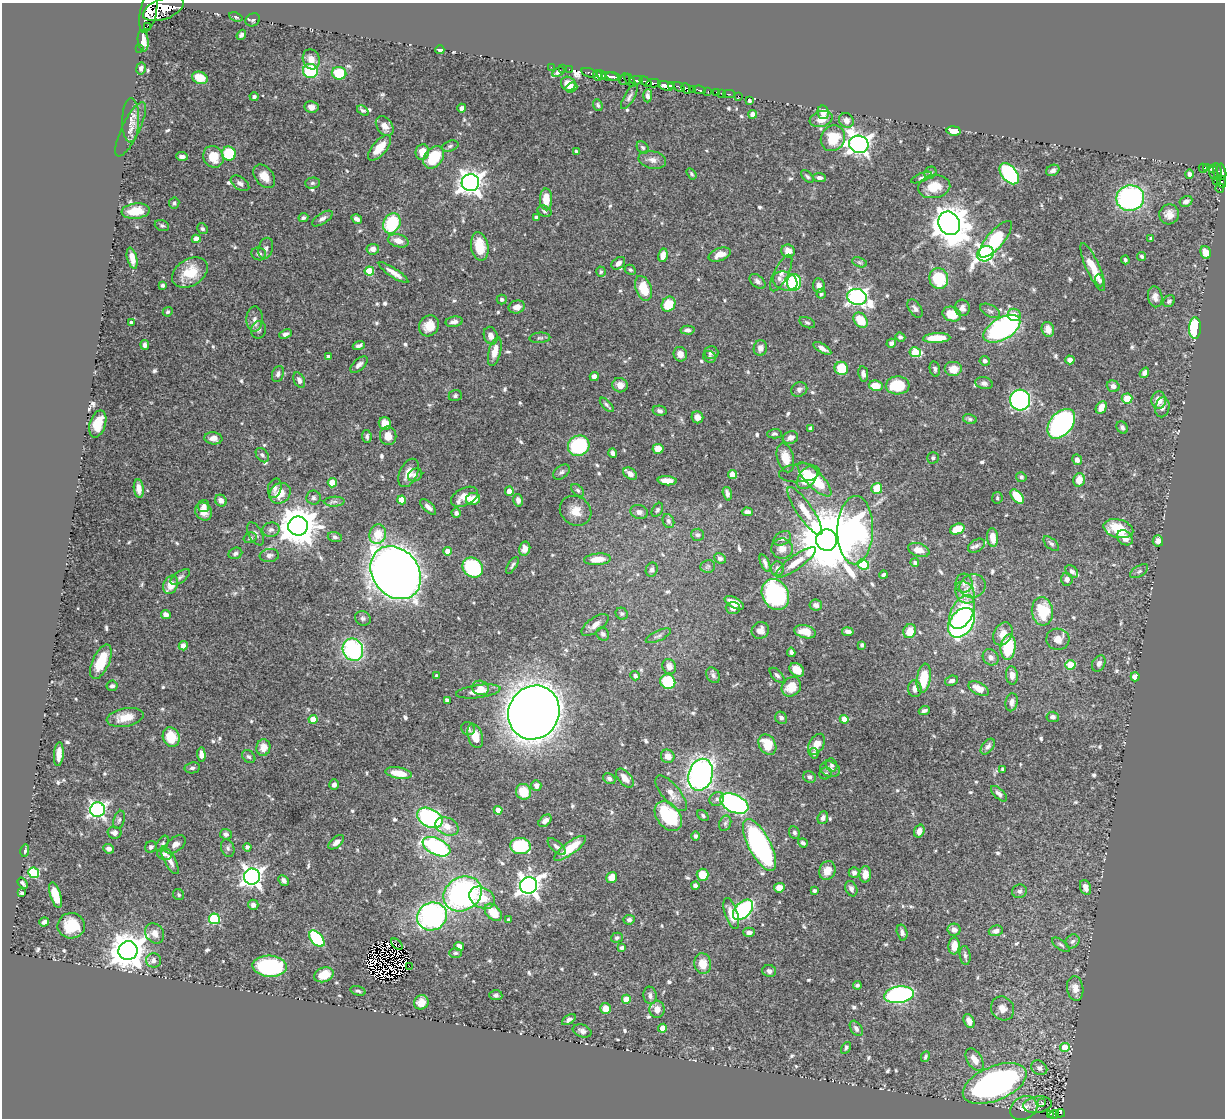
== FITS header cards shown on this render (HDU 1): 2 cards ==
NAXIS1  =                 1223
NAXIS2  =                 1116

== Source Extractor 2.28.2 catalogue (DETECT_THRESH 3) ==
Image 1223 x 1116 px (HDU 1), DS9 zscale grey, 1 PNG px = 1 image px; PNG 1227 x 1120 px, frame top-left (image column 1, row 1116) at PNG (2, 3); each listed source drawn as its Kron ellipse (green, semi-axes under 4 px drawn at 4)
Background 0.422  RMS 0.013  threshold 0.0376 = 3 sigma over >= 5 px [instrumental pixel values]
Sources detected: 703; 8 with non-positive FLUX_AUTO (blend fragments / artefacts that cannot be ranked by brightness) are neither listed nor drawn; of the other 695, the 500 brightest by FLUX_AUTO listed and drawn (195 fainter detections omitted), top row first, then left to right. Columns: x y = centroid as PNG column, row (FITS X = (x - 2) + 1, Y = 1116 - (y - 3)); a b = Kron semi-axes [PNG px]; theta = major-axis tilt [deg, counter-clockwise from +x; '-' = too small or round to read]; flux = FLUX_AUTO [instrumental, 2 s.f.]
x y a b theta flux
163 9 21 10 20 1900
148 11 22 8 78 1700
236 17 7 4 -23 1.8
253 20 7 6 - 2.3
147 26 2 2 - 6500
241 35 5 4 - 2.8
143 41 11 5 -83 6.9
140 49 3 2 - 14
440 50 4 4 - 3.7
311 59 10 8 -72 7.2
551 67 2 2 - 6.7
141 68 6 5 - 2.6
563 68 2 2 - 6.2
569 69 2 2 - 6
310 71 7 7 - 55
558 72 6 4 30 2.4
339 73 7 6 - 28
589 73 8 3 -17 45
597 75 5 4 - 250
601 75 5 3 - 120
610 77 8 4 -6 500
613 77 8 3 -13 360
200 78 8 6 -20 17
625 79 6 5 - 59
630 80 7 3 -55 62
637 80 6 3 -2 160
646 82 7 3 -35 140
653 83 7 3 4 140
568 84 7 6 - 9.2
671 85 4 3 - 230
666 86 8 4 -14 490
571 87 6 5 - 4.4
679 87 6 3 -33 87
686 89 6 3 -47 110
692 89 3 2 - 35
699 90 6 3 -7 84
708 92 3 2 - 18
717 92 3 3 - 16
721 93 2 2 - 4.6
729 94 5 2 - 4.8
648 96 6 4 87 3.3
738 96 2 2 - 5.6
254 97 4 4 - 2.1
629 97 14 5 60 2.7
749 101 3 3 - 2.4
598 105 6 4 -70 1.9
311 107 7 6 - 4.7
462 108 4 4 - 3.7
363 111 6 4 -34 2.1
823 112 7 5 -78 7
753 114 4 4 - 11
821 119 12 7 17 11
131 120 22 8 89 8
846 120 8 7 - 5.3
385 126 11 7 -54 6.2
131 129 30 9 64 11
954 131 7 4 -8 7.8
833 138 13 11 57 26
859 144 10 8 -20 580
450 146 9 5 16 2
379 148 15 7 49 15
643 148 7 5 -44 1.9
576 151 3 3 - 2
422 152 8 6 82 9
229 154 7 7 - 34
182 156 6 4 -4 3.1
213 157 11 10 - 17
434 157 12 8 52 35
652 160 14 8 -11 5.9
1207 167 4 3 - 91
1203 168 4 3 - 41
1213 168 3 3 - 35
1053 170 7 5 28 3.3
1217 172 8 3 -83 200
1222 172 8 4 -78 310
930 173 6 5 - 1.7
1214 173 7 3 -85 41
692 174 6 4 -57 1.6
1009 174 12 7 -51 110
1189 174 5 4 - 3
264 176 13 9 -51 10
807 176 8 4 -45 1.7
820 178 6 4 -6 3
921 178 11 4 23 1.8
1217 180 4 3 - 43
1222 181 7 3 -69 51
240 183 10 6 -35 3.7
312 183 7 5 1 1.8
470 183 9 8 - 740
934 187 16 11 9 16
1220 188 5 3 - 21
1130 198 14 12 11 170
546 199 11 6 -90 15
1186 201 7 5 28 3.5
174 203 5 5 - 1.8
136 211 14 7 7 17
545 211 7 5 -28 1.9
1169 214 10 10 - 6.8
536 217 4 4 - 1.7
303 218 5 4 - 1.8
322 218 12 5 33 3.5
357 219 6 4 -31 3.4
392 223 10 8 62 58
949 223 12 10 -60 1900
162 226 7 5 -20 1.7
202 229 6 5 - 1.7
1151 238 4 3 - 1.6
196 239 4 4 - 10
996 239 23 8 49 51
398 241 10 6 -15 8.8
480 246 14 8 -80 18
266 248 11 7 76 3.3
373 249 6 5 - 4.6
788 251 7 6 - 8.6
1206 252 6 5 - 10
259 254 7 6 - 2.8
720 254 11 6 19 8
985 254 8 7 - 230
663 255 7 4 77 7.7
1142 256 5 4 - 1.7
132 258 11 5 -75 7.6
1125 260 4 3 - 1.9
860 262 8 4 -19 2
618 263 7 5 39 4.6
1093 267 26 6 -66 19
630 270 6 4 -29 1.6
369 271 5 4 - 27
190 272 19 13 32 24
601 272 5 4 - 1.7
394 273 17 4 -33 7.5
781 273 20 7 64 6.4
939 278 10 9 - 46
1099 280 6 4 -70 1.7
757 281 9 6 -40 2.9
785 281 12 9 -20 9.2
794 282 8 7 - 76
163 285 4 3 - 1.8
819 285 7 5 -86 4.1
643 288 13 8 -70 19
821 294 5 4 - 1.7
857 297 10 8 -13 330
1155 297 10 7 -80 5.4
502 299 5 5 - 2.3
1169 301 6 5 - 1.8
669 304 8 6 60 22
517 307 8 6 14 6.6
915 308 10 6 -56 3.1
962 308 8 7 - 4
990 311 11 6 -28 2.6
168 312 5 4 - 1.8
952 314 9 7 -18 18
1014 315 6 6 - 9.5
254 319 12 8 87 5
861 320 8 6 -52 20
454 322 8 5 9 4.2
131 323 4 3 - 3.1
807 323 8 5 -25 2
429 326 11 9 53 12
1195 328 11 6 89 80
1002 329 20 11 31 200
1048 329 7 6 - 8.2
259 330 9 7 74 2.9
688 330 7 4 -3 3
285 334 6 4 23 3.4
491 336 9 7 -73 5.1
900 337 5 4 - 1.9
540 338 10 5 3 2
937 338 13 5 2 22
891 343 5 4 - 3.1
145 345 5 4 - 2.6
359 345 6 3 19 2.3
760 348 8 6 80 4.5
822 348 10 4 -31 4.4
495 351 15 6 76 10
711 352 7 6 - 3.1
915 352 6 5 - 39
680 354 7 6 - 6.5
328 357 4 3 - 2.9
710 357 7 5 -35 1.9
1070 360 4 4 - 5.4
985 361 5 4 - 2.6
359 365 10 5 42 3.6
841 368 7 6 - 27
935 369 8 5 -77 2
954 369 9 7 0 11
1144 373 5 4 - 3.4
278 374 8 5 69 2.6
863 374 8 5 -82 3.6
594 376 4 4 - 5
299 380 8 5 -64 3.8
984 383 9 6 -10 3.1
620 385 8 7 - 6.8
898 385 12 9 3 31
876 386 7 5 -10 14
1113 386 6 5 - 4
799 389 8 7 - 2.8
455 396 6 5 - 1.8
1127 398 5 5 - 15
1020 400 10 10 - 220
1159 400 8 7 - 11
607 405 9 4 -46 2
1101 407 7 5 63 9.8
1162 407 10 7 80 4.8
660 411 7 5 -11 2.5
697 417 6 5 - 6.7
970 419 7 4 -11 1.7
98 424 14 8 72 13
385 424 6 6 - 11
1061 424 17 11 50 210
811 428 4 3 - 2.2
1122 428 6 5 - 2.7
774 434 7 5 2 1.9
367 436 6 4 -83 2.2
388 436 9 8 - 8.4
213 438 9 6 -6 5.5
790 438 8 6 20 5
579 446 11 10 - 63
658 449 5 5 - 10
613 453 5 4 - 3.3
262 455 8 5 -51 2.6
785 458 15 8 -75 13
933 458 6 6 - 2.1
1077 460 5 5 - 3.8
561 472 9 6 37 2.8
408 473 15 9 64 8.7
799 473 20 9 5 7
630 474 7 5 -37 5.6
415 475 7 6 - 2.2
732 475 4 4 - 15
807 477 13 8 53 22
1021 477 5 5 - 2
814 479 23 8 -45 39
1079 480 7 5 77 9.9
667 481 9 4 -4 9.4
332 483 4 4 - 23
275 488 10 6 75 4
877 488 5 5 - 18
139 489 9 5 -83 6.4
578 490 7 5 -45 1.9
509 491 4 4 - 6.9
280 493 11 9 39 14
727 494 7 3 -75 2.7
465 497 14 8 27 12
1017 497 8 5 -50 22
313 498 7 7 - 2.4
997 498 6 5 - 1.6
473 499 7 6 - 10
402 500 4 4 - 18
518 500 6 5 - 4.2
221 501 6 5 - 4.9
334 502 10 5 2 2.8
203 506 6 5 - 2.2
428 507 10 4 -44 3.9
657 510 7 5 58 1.7
576 511 16 14 -32 12
805 511 29 7 -56 13
204 512 9 8 - 9.7
639 512 9 7 -19 3.2
747 512 5 4 - 3.5
456 513 5 4 - 3.4
668 521 7 5 -68 2.5
298 526 10 9 - 2600
957 529 7 5 20 22
1118 529 15 9 -15 29
271 530 9 7 6 3.6
855 530 34 17 88 200
255 534 12 6 -62 3.4
378 534 10 8 72 17
698 535 6 6 - 2
335 537 7 5 -14 1.9
993 537 9 5 -84 9.4
250 538 6 5 - 1.9
782 538 9 6 28 2.8
1125 538 9 6 -39 8.4
827 540 11 10 - 9500
1158 541 5 5 - 3.3
1051 544 9 5 -41 2.3
976 546 9 6 32 2.9
525 549 7 5 78 6.3
782 549 11 10 - 5.9
919 550 11 6 -18 8.4
448 551 4 4 - 9.3
235 553 7 5 22 2.6
269 555 9 6 8 3.6
720 558 6 5 - 2.7
597 559 13 6 4 12
796 562 24 6 36 12
765 563 9 3 -67 2.8
915 563 4 4 - 1.7
863 564 5 5 - 36
512 565 9 4 57 2.2
708 566 7 6 - 2
473 568 11 9 -40 89
777 569 7 6 - 4.6
652 570 7 6 - 2.9
1072 571 7 5 -45 2.9
1139 571 10 5 32 2.2
396 573 28 23 -51 1100
883 575 4 3 - 1.8
180 577 11 5 34 2.4
1067 579 6 5 - 4.5
964 583 9 8 - 3.9
171 585 9 7 65 11
973 586 13 11 22 7.6
965 593 11 9 -57 6.9
775 594 16 13 -62 130
734 603 10 5 -29 8.5
816 605 6 5 - 3.2
733 608 7 6 - 4.7
1042 611 14 10 -83 37
962 612 18 11 63 49
622 614 6 5 - 1.7
166 615 5 4 - 4.7
363 618 8 7 - 2.7
961 623 16 11 53 220
595 625 16 7 35 6.4
760 630 9 8 - 6.2
910 631 7 6 - 13
805 632 11 6 -13 12
848 632 6 4 -12 3.4
603 634 7 6 - 2.5
1003 634 12 9 61 8.4
658 636 14 5 25 2.6
1058 639 11 10 - 6.8
862 645 4 3 - 1.8
183 646 4 4 - 5.7
1008 647 12 7 83 40
353 650 11 10 - 110
791 652 4 4 - 2.6
991 657 8 7 - 4.2
101 662 18 8 66 25
1099 663 9 6 60 3.4
1070 665 5 4 - 30
669 667 8 6 -60 5
797 670 8 6 -36 14
713 675 8 6 -59 2.7
777 675 9 5 -47 2.2
1012 675 9 6 -85 4.3
436 676 4 3 - 1.6
635 676 5 4 - 2
1135 677 4 4 - 6.1
924 678 15 7 82 26
951 681 7 5 20 2.9
668 682 7 7 - 32
112 686 5 5 - 2.6
791 687 10 9 - 15
481 688 8 7 - 5.7
915 689 8 6 -85 5.8
979 689 11 6 -29 10
478 691 22 6 8 10
447 700 4 3 - 2.7
1012 702 9 6 80 4.1
924 711 5 4 - 2.6
534 713 27 25 61 1700
125 717 18 9 10 14
1053 717 6 5 - 3.4
781 718 6 5 - 3
313 719 4 4 - 17
844 719 4 4 - 12
468 729 7 6 - 1.8
475 736 12 7 -73 12
171 737 10 8 -69 23
816 744 12 7 58 12
767 745 11 8 -59 20
988 747 9 5 52 3.3
263 748 8 7 - 8.5
814 753 5 4 - 1.9
59 754 12 5 86 7.7
201 755 7 4 -85 5.2
668 756 7 6 - 7
249 757 7 5 -41 2
832 765 6 5 - 1.8
192 768 8 5 9 2.2
830 769 10 7 -21 4.2
1003 769 3 3 - 2
399 773 13 5 -10 16
826 773 6 5 - 1.8
701 775 16 12 75 330
809 777 7 5 -35 2.7
625 778 11 6 -49 7.4
609 779 6 5 - 2.4
334 785 5 5 - 2.7
536 786 5 5 - 3.7
524 792 8 7 - 20
671 793 22 9 -50 9.4
999 794 10 5 -43 3.9
717 799 7 6 - 2.7
734 803 15 9 -25 190
98 810 7 7 - 260
498 810 4 4 - 11
668 816 17 11 -51 53
703 816 6 4 -43 1.7
430 818 13 9 -28 140
823 818 6 5 - 2.9
119 820 9 5 73 2.1
545 821 7 5 42 4.3
725 823 8 6 69 2.2
447 826 12 8 -25 8.5
919 831 7 5 72 5.6
794 832 6 5 - 2
115 833 7 6 - 3.7
226 834 6 5 - 2.9
696 836 5 4 - 2
336 842 9 5 40 5
803 843 5 4 - 2.4
162 844 9 5 62 1.9
175 844 12 7 37 4.6
759 845 29 11 -62 200
520 846 10 8 -7 63
151 847 6 5 - 2.3
247 847 4 4 - 2.8
436 847 15 8 -25 130
557 847 11 5 -41 3.3
228 848 9 6 -71 2.4
570 848 19 6 36 25
109 849 5 4 - 3
25 851 6 4 76 2
164 854 7 6 - 2.9
170 860 15 5 -62 6.3
827 871 10 8 67 9.8
34 873 5 5 - 63
854 873 5 5 - 3.5
865 874 8 6 87 8.4
703 875 6 6 - 15
252 877 8 8 - 520
612 877 6 5 - 8.5
284 880 6 4 -46 2.8
23 883 6 3 -52 1.9
529 885 9 8 - 620
695 886 4 4 - 2.4
1086 887 8 5 -69 5.3
779 888 5 5 - 8.6
851 889 8 5 -66 3.3
814 891 3 3 - 1.8
1019 891 7 6 - 2.7
21 893 4 3 - 1.7
463 894 20 16 30 190
56 895 13 5 -72 20
179 895 6 5 - 1.6
482 898 13 10 -29 16
253 905 5 5 - 3.1
743 910 12 7 46 130
493 912 10 6 -46 19
731 913 16 6 -72 11
432 916 15 14 - 210
214 919 5 5 - 66
508 920 4 3 - 1.7
629 920 6 4 6 2.5
44 922 5 4 - 2.7
71 926 14 12 1 26
954 930 6 6 - 4.5
996 931 7 5 16 3.5
749 932 6 4 1 3.2
902 932 8 5 -76 3
155 933 11 8 -52 6.7
617 938 6 5 - 2
317 939 9 6 -50 64
1072 941 7 6 - 2.5
397 944 7 4 -42 6.1
1061 945 10 5 -35 2
459 946 5 4 - 5.1
954 946 8 5 85 9.6
622 948 4 4 - 2
128 951 10 9 - 2000
456 953 6 5 - 1.7
965 955 9 5 -83 2.5
154 960 7 7 - 4
703 964 10 8 -80 12
270 966 17 10 -3 110
409 966 2 2 - 1.8
769 971 7 6 - 3
324 975 10 7 20 12
857 985 4 3 - 1.9
1075 988 12 8 -82 6.6
358 991 8 4 -16 1.9
496 995 7 5 -4 2.2
650 995 9 6 -80 3.3
899 995 15 8 8 160
626 999 4 4 - 15
421 1002 7 7 - 8.2
605 1008 5 5 - 8.3
1003 1008 12 11 - 7.2
657 1009 8 7 - 7.3
569 1020 8 4 33 2.6
969 1021 7 5 -67 5.6
663 1028 4 4 - 13
856 1028 8 5 -57 3.1
582 1031 10 6 -18 2.9
1065 1047 5 4 - 20
846 1048 6 4 60 1.8
925 1057 6 3 64 1.7
975 1060 12 7 -58 8.3
1039 1068 8 6 -34 3.1
995 1083 34 17 23 270
1041 1102 3 2 - 2.5
1037 1105 14 8 8 5.5
1024 1108 14 11 29 9
1060 1113 5 2 - 2.4
1050 1114 4 2 - 8.9
1054 1115 5 2 - 1.7
At the frame edge (FLAGS 8, measured only in part): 1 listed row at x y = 148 11
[195 fainter detections neither listed nor drawn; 8 non-positive-flux detections neither listed nor drawn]